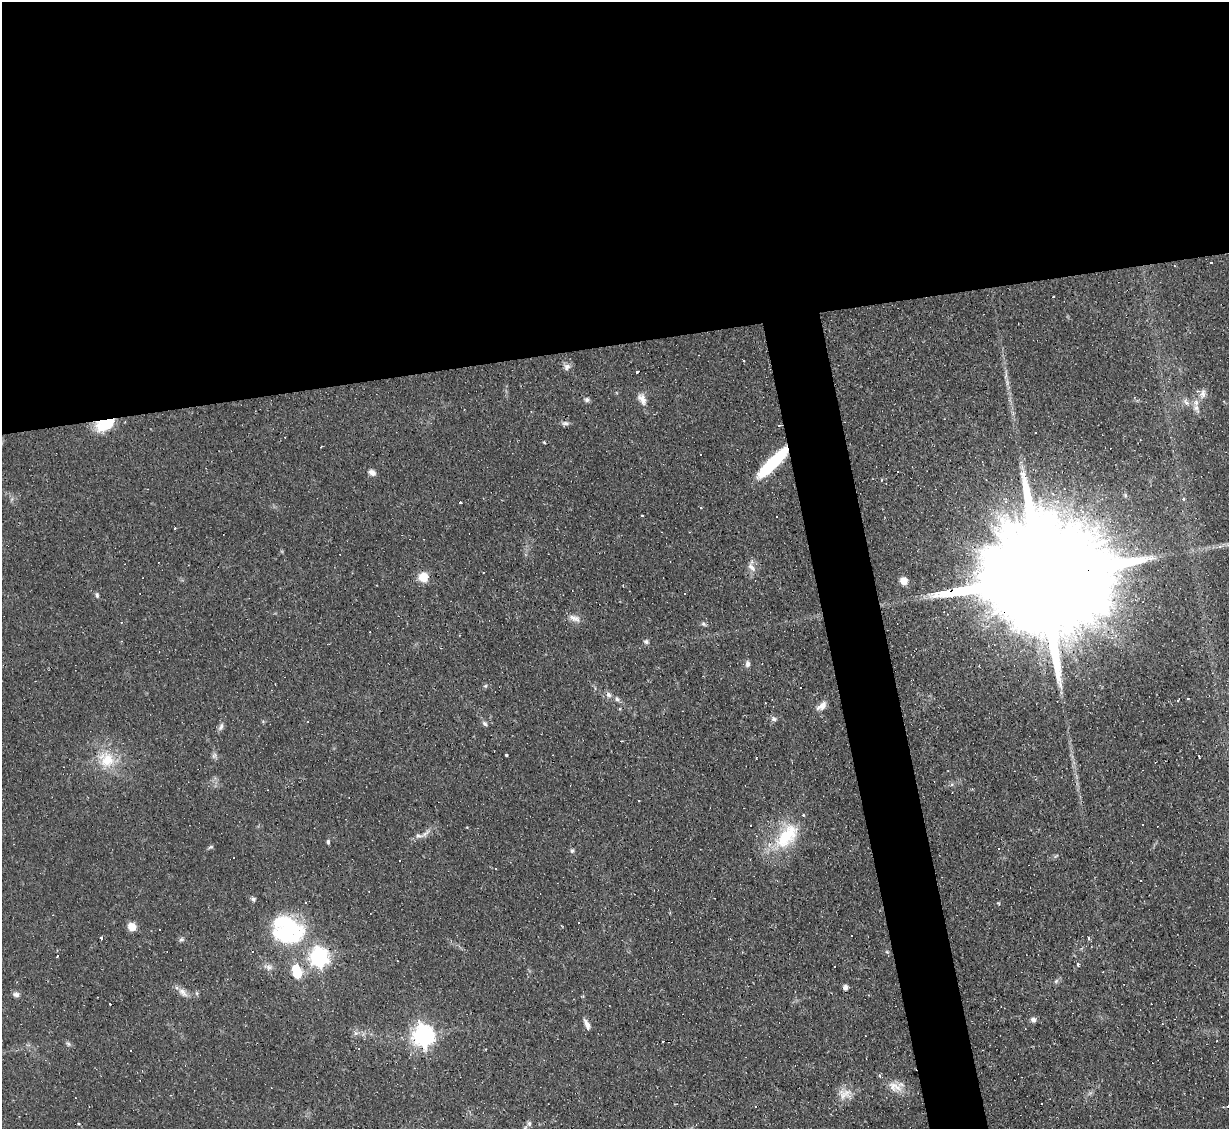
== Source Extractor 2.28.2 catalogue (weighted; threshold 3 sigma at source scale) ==
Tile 2 of 4 x 4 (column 2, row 1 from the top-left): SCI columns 1228-2454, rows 3628-4754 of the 4909 x 4884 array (HDU 1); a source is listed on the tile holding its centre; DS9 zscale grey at full resolution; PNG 1231 x 1131 px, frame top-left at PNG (2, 2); no overlay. Shown black and unused: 34% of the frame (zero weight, under 2 of 3 exposures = <1% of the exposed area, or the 3 px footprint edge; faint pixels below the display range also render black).
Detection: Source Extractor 2.28.2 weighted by HDU 2 'WHT'; one run over the whole footprint, this tile lists its part. Background 0.067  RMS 0.0045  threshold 0.0204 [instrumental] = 3 sigma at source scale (4.5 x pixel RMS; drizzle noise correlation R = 1.50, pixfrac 1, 0.05/0.05 arcsec/px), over >= 5 px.
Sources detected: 120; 3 inside a brighter object's white glare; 30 cosmic-ray / hot-pixel residue — not listed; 3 inside a brighter listed object's ellipse — not listed separately; the other 84 listed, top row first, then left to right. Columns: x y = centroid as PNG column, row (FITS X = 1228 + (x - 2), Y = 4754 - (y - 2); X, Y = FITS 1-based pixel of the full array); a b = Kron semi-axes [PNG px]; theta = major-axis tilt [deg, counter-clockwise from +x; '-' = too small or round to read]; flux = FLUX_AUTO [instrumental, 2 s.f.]
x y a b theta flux
1211 262 3 2 - 0.48
1174 266 3 3 - 0.41
1053 297 3 3 - 1.1
744 361 3 3 - 5.3
567 367 10 8 45 2
637 371 3 3 - 18
1202 394 13 9 74 3
642 399 17 9 -61 3.6
587 400 7 6 - 1.1
1186 402 12 6 -50 2.1
1196 408 13 8 -70 2.7
531 412 3 3 - 0.35
565 423 9 6 -1 1.4
105 424 23 12 25 15
701 454 3 3 - 1.1
773 463 35 9 45 36
898 472 3 2 - 0.58
372 473 8 6 -25 2.2
1023 474 11 8 61 2.9
1183 499 3 3 - 8.5
1006 501 5 4 - 1.2
459 502 3 3 - 23
701 508 3 2 - 0.65
642 515 3 2 - 0.62
752 568 12 6 -39 2.4
483 572 2 2 - 0.32
423 577 9 9 - 7.2
1031 579 97 23 8 36000
904 581 8 7 - 4.4
97 595 7 5 -74 0.98
574 618 17 8 -23 3
703 624 8 5 -41 0.94
646 642 7 6 - 1.1
748 664 8 6 85 1.6
485 686 5 5 - 0.72
608 695 8 7 - 1.7
617 699 7 5 -73 1.1
1187 699 3 3 - 1.2
822 706 14 7 40 3
774 719 7 6 - 1.4
484 723 8 6 -45 1.1
221 727 11 6 68 1.6
621 741 3 2 - 0.33
214 755 9 6 63 1.2
506 755 3 3 - 0.92
1199 756 3 2 - 1.1
106 760 24 21 -35 15
1142 824 3 2 - 0.77
750 825 2 2 - 0.39
419 836 13 7 -3 2.2
786 836 41 21 49 25
328 842 6 4 90 0.85
211 847 7 5 26 0.75
572 851 6 5 - 0.93
400 860 3 2 - 0.41
253 899 7 6 - 0.97
998 903 5 3 - 0.4
579 923 3 3 - 3.7
132 927 8 7 - 5.5
289 931 44 22 38 28
851 936 3 3 - 1
101 938 3 3 - 2
1089 938 4 3 - 0.6
181 939 8 6 24 0.98
887 952 5 4 - 0.61
319 957 7 7 - 210
1078 964 5 4 - 0.72
269 967 9 9 - 2.1
297 974 5 5 - 17
1056 981 7 4 46 0.93
845 987 6 6 - 1.3
183 992 16 8 -44 3.1
197 993 6 4 73 0.71
16 994 8 6 -8 1.6
110 1004 3 2 - 0.51
1033 1020 7 6 - 1.5
587 1025 13 5 -70 2.5
356 1033 6 6 - 1.3
423 1035 8 7 - 290
68 1044 7 4 -44 0.87
131 1050 3 3 - 0.97
894 1087 23 11 -24 6.1
843 1096 20 14 -78 5
1228 1106 3 2 - 0.33
Overlapping masked pixels (flux is a lower limit): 3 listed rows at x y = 105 424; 773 463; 1031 579